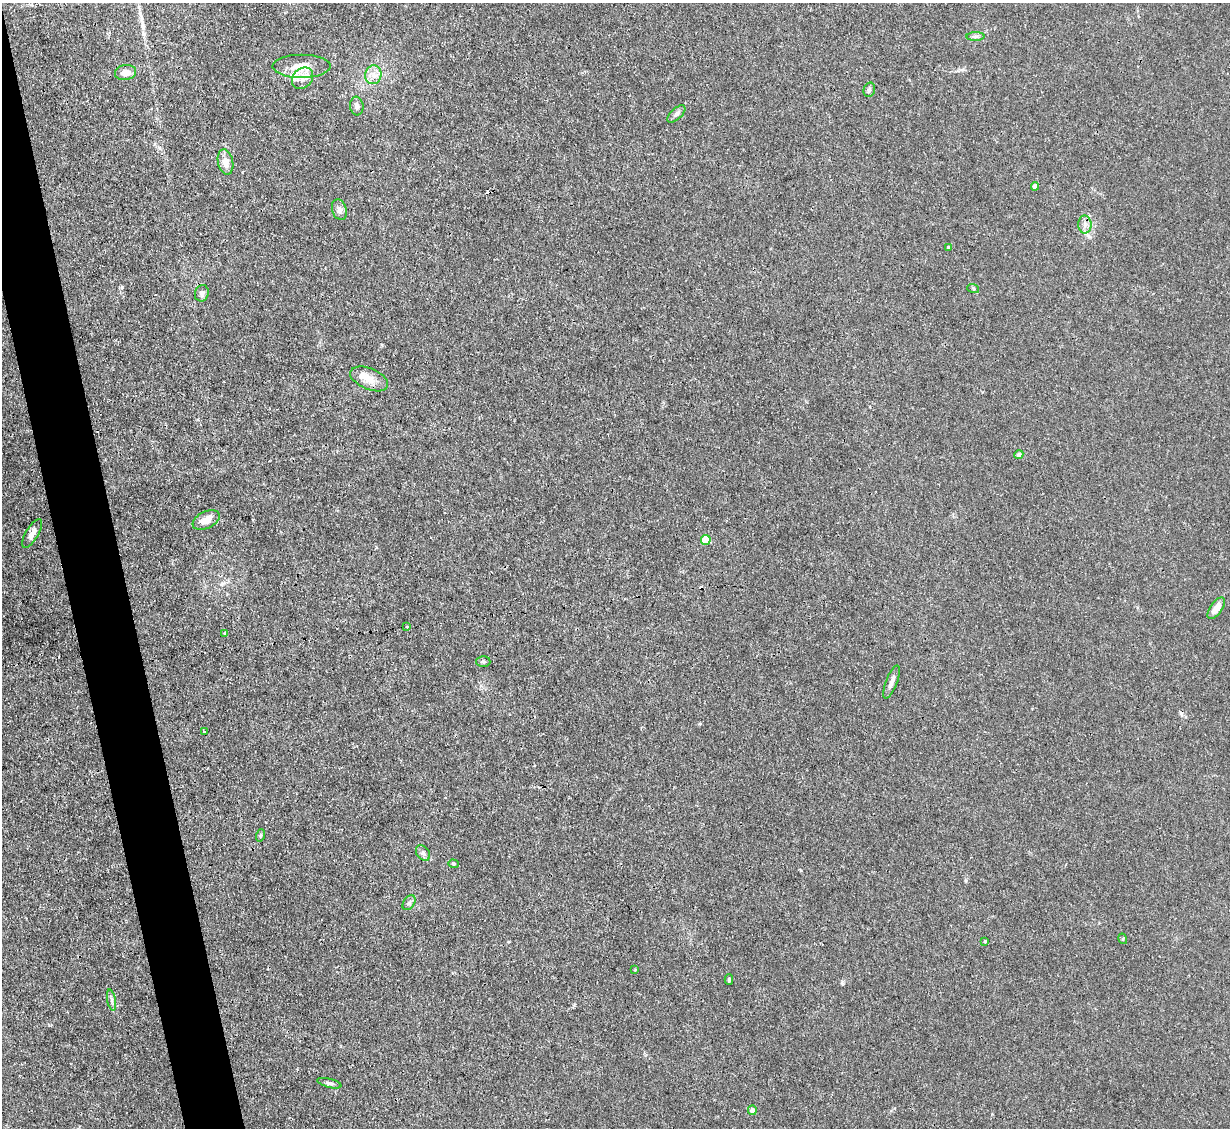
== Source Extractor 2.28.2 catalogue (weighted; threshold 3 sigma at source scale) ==
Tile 11 of 4 x 4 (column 3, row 3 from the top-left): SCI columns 2455-3682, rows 1374-2499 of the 4909 x 4883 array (HDU 1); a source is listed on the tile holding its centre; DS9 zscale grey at full resolution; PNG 1232 x 1130 px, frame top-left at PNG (2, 3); each listed source drawn as its Kron ellipse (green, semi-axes under 4 px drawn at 4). Shown black and unused: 4% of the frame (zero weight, under 3 of 4 exposures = <1% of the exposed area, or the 3 px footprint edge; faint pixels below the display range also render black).
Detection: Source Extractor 2.28.2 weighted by HDU 2 'WHT'; one run over the whole footprint, this tile lists its part. Background 0.0346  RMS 0.003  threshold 0.0135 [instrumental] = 3 sigma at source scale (4.5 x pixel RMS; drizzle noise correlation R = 1.50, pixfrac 1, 0.05/0.05 arcsec/px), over >= 5 px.
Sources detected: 43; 3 cosmic-ray / hot-pixel residue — neither listed nor drawn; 3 inside a brighter listed object's ellipse — not listed separately; the other 37 listed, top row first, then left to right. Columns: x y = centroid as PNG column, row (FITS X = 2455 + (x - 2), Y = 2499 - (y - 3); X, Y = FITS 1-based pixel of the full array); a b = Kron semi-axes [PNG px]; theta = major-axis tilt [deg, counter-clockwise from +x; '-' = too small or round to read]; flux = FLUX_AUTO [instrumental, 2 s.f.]
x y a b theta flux
976 36 9 4 1 0.77
302 66 29 11 0 5.4
125 72 11 7 8 2.4
373 75 9 8 - 2
303 78 12 9 47 2.5
869 90 7 5 75 0.69
357 106 9 6 -84 1.2
676 114 11 5 43 0.92
226 162 13 7 -77 2.7
1035 186 4 4 - 2.2
339 210 11 7 -72 1.2
1085 225 9 6 -89 1.4
948 248 3 3 - 0.47
973 288 6 4 -19 0.38
202 293 8 7 - 1.1
369 379 20 10 -23 3.7
1019 454 4 4 - 1.1
206 520 14 8 26 2.8
32 533 16 6 59 1.9
706 540 5 5 - 9.4
1216 608 12 6 55 3.2
407 627 3 3 - 0.6
225 633 4 2 - 0.22
483 662 7 5 -1 0.54
892 682 17 5 69 1.6
204 731 3 2 - 0.25
261 835 6 4 71 0.39
423 853 8 6 -53 1
453 864 5 4 - 0.44
409 903 8 5 53 0.71
1123 939 5 3 - 0.3
985 941 4 3 - 0.32
635 970 3 2 - 0.2
729 980 5 3 - 0.47
112 1000 10 4 -79 0.77
329 1083 12 4 -15 0.81
752 1110 5 4 - 1.5
Unlisted compact peaks at least as high as the median listed source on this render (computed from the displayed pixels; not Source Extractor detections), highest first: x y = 122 287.